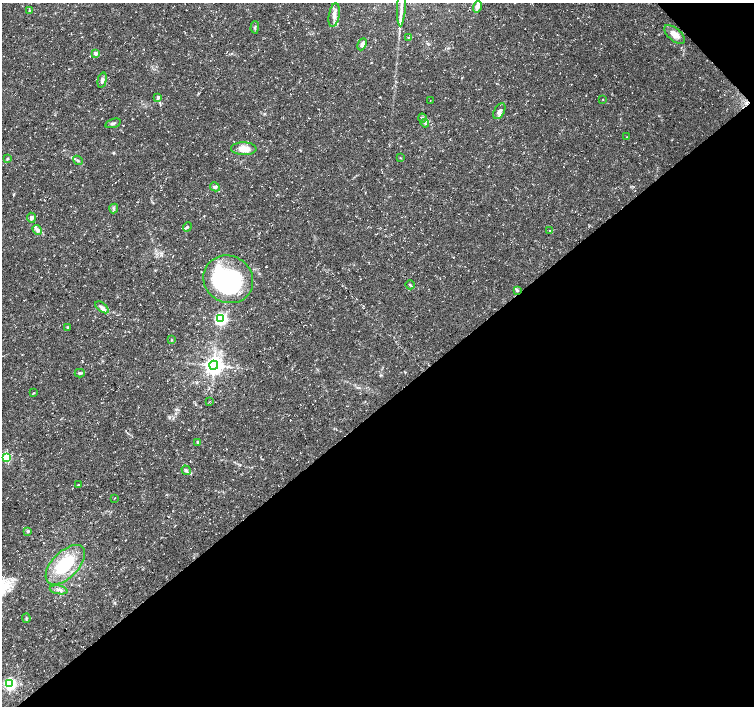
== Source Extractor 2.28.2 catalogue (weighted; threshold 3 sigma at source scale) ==
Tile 12 of 4 x 4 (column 4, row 3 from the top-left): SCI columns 4515-6018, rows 1619-3025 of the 6018 x 5987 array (HDU 1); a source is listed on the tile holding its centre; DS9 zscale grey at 2 x 2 block average (1 PNG px = mean of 2 x 2 image px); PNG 756 x 708 px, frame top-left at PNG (2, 3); each listed source drawn as its Kron ellipse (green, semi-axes under 4 px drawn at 4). Shown black and unused: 43% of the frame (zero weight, under 3 of 5 exposures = <1% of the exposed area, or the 3 px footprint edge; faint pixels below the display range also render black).
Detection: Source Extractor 2.28.2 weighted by HDU 2 'WHT'; one run over the whole footprint, this tile lists its part. Background 0.0226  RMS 0.0035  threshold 0.0157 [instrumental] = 3 sigma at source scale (4.5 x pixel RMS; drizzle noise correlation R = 1.50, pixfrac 1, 0.0396/0.0396 arcsec/px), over >= 5 px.
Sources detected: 53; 1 inside a brighter object's white glare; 1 cosmic-ray / hot-pixel residue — neither listed nor drawn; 2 inside a brighter listed object's ellipse — not listed separately; the other 49 listed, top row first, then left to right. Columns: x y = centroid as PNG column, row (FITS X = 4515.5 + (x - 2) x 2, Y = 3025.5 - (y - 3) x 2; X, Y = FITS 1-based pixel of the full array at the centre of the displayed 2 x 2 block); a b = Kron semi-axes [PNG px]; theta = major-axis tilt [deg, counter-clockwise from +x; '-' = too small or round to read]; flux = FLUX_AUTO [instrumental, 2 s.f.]
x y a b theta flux
477 6 6 4 75 3.8
401 7 19 3 87 5.7
29 11 3 2 - 0.53
334 15 12 5 80 4.5
255 27 6 3 89 1.2
675 34 12 6 -40 6.5
409 37 2 2 - 0.3
362 44 6 4 65 3.1
95 53 3 2 - 5.1
102 80 8 4 77 2.8
158 97 4 3 - 1.9
603 99 2 2 - 0.38
430 101 2 2 - 0.25
499 111 8 5 61 3
423 118 4 4 - 1.5
113 123 8 3 17 1.5
425 123 4 2 - 0.64
627 137 3 2 - 0.38
244 149 13 6 -1 9.6
400 158 3 2 - 0.44
7 159 3 3 - 0.93
78 160 5 2 - 1.1
215 187 5 4 - 1.8
114 208 5 3 - 1.3
31 218 5 4 - 2.4
187 227 5 3 - 1.1
37 230 5 4 - 2
550 231 3 2 - 0.4
228 279 25 23 -30 120
410 285 5 3 - 1
517 290 4 3 - 1.1
102 307 8 4 -39 2.3
221 319 4 3 - 170
67 327 3 2 - 0.54
171 340 3 2 - 0.47
214 365 4 4 - 500
80 373 5 3 - 1.3
34 393 3 2 - 0.59
209 402 3 2 - 0.37
198 443 3 2 - 0.59
6 458 3 3 - 43
186 470 5 4 - 1.7
78 485 3 2 - 0.49
115 498 3 2 - 0.39
28 531 4 3 - 0.96
65 565 24 13 45 41
59 590 9 3 -11 2.4
26 618 4 2 - 0.86
10 684 4 3 - 170
Isophote crosses this tile's border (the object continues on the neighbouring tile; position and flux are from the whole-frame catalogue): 1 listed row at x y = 401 7
Diffuse or blended objects may show on this block-average render without a row.